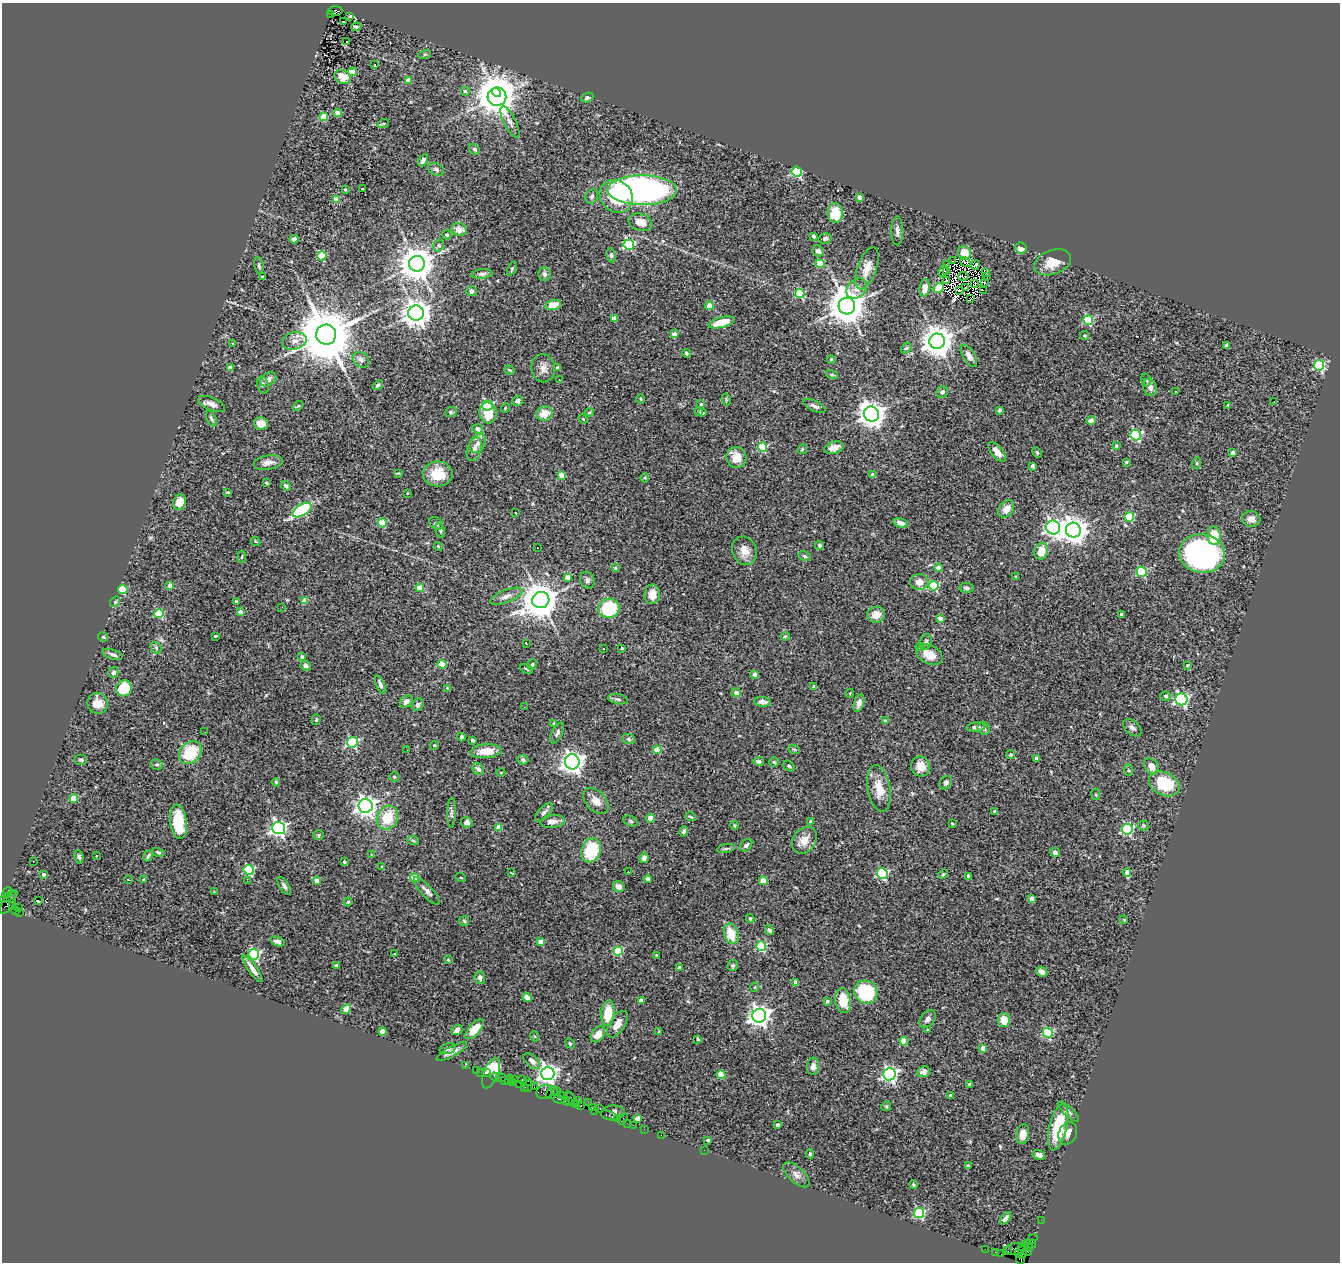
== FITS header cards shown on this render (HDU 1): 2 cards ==
NAXIS1  =                 1338
NAXIS2  =                 1260

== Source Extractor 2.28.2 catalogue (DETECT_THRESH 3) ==
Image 1338 x 1260 px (HDU 1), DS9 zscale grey, 1 PNG px = 1 image px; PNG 1342 x 1264 px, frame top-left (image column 1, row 1260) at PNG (2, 3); each listed source drawn as its Kron ellipse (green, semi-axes under 4 px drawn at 4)
Background 1.14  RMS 0.067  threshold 0.202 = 3 sigma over >= 5 px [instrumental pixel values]
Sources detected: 470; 4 with non-positive FLUX_AUTO (blend fragments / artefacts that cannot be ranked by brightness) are neither listed nor drawn; the other 466 listed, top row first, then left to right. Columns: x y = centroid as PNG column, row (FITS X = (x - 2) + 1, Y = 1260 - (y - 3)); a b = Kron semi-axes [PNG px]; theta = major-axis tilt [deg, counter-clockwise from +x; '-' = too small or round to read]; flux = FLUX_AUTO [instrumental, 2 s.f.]
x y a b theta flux
335 11 7 5 2 1300
330 14 2 2 - 270
350 16 3 3 - 4.2
344 22 3 2 - 17
356 27 5 3 - 7.8
346 42 3 3 - 75
425 54 6 4 17 5.4
375 64 3 2 - 9.8
352 72 4 4 - 76
343 77 9 6 -27 38
408 81 4 4 - 67
465 91 4 3 - 8.1
497 93 4 4 - 4900
497 97 9 9 - 12000
587 98 6 4 27 12
338 113 4 4 - 41
324 117 4 4 - 140
510 122 17 6 -63 24
383 124 6 3 18 5.1
475 149 6 5 - 9.3
423 160 7 4 59 12
436 169 8 5 -27 14
797 172 5 5 - 570
345 189 3 3 - 6.7
363 189 3 3 - 9.4
642 190 34 15 0 1700
592 196 8 6 58 11
616 196 17 15 -44 170
859 197 4 3 - 24
337 199 4 4 - 87
835 213 10 7 -87 140
640 222 12 8 -17 51
459 229 7 6 - 44
897 231 14 6 -90 20
447 235 4 4 - 12
813 236 4 3 - 9.7
294 239 4 4 - 16
825 239 7 5 14 12
629 245 5 5 - 430
439 246 6 5 - 8.3
1021 248 6 5 - 38
818 251 6 5 - 17
964 253 7 6 - 38
611 255 7 4 -81 8.1
322 256 5 4 - 140
953 261 3 2 - 1.9
965 262 6 3 -32 6.7
1053 262 19 12 21 78
417 264 8 8 - 10000
820 264 4 4 - 140
946 265 3 2 - 3.1
975 265 5 2 - 0.35
259 266 8 4 -79 9.6
867 268 22 9 70 56
512 269 7 3 67 6.2
943 271 6 3 66 17
947 272 4 2 - 3.7
985 273 3 2 - 7.2
482 274 10 5 6 15
544 274 7 6 - 17
963 276 5 2 - 0.33
262 277 3 3 - 8.6
987 277 3 2 - 3
946 280 4 2 - 0.16
984 282 2 2 - 1.8
975 283 3 2 - 2.6
857 288 11 9 46 32
925 288 9 5 81 44
939 288 5 4 - 160
965 288 3 2 - 3
472 291 5 5 - 16
959 291 3 2 - 1.8
983 291 3 2 - 3.1
800 294 4 4 - 260
970 299 4 2 - 4.8
553 305 8 5 12 58
709 306 4 4 - 74
847 306 8 8 - 12000
416 313 8 7 - 5400
614 318 4 4 - 48
1088 320 5 4 - 310
721 322 13 5 15 87
674 334 4 4 - 33
326 335 10 10 - 36000
1084 336 4 4 - 6.8
294 341 12 8 13 27
937 341 7 7 - 7900
233 344 3 2 - 3.8
1227 345 4 4 - 17
906 348 6 4 42 6.8
686 353 4 4 - 8.1
969 356 12 6 -59 27
831 359 4 4 - 4.8
361 360 9 7 -41 16
1319 365 5 5 - 390
230 368 4 3 - 25
543 368 14 11 -81 34
558 368 4 3 - 11
509 370 5 3 - 4.6
832 375 6 4 -18 6.4
268 379 9 6 35 26
559 380 2 2 - 6.4
1146 380 6 5 - 9.1
263 385 9 5 -79 12
378 385 6 4 39 9.1
1150 387 9 6 -69 23
1175 391 2 2 - 3.8
942 392 6 5 - 12
641 399 4 3 - 3.6
726 399 6 4 -79 5.3
518 401 5 5 - 16
1274 401 3 2 - 29
212 404 14 6 -23 24
701 404 3 3 - 7.7
1228 405 3 3 - 7.1
298 406 6 3 43 5.3
487 406 5 5 - 320
814 406 12 5 -25 16
505 408 5 3 - 3.6
999 410 3 3 - 6.6
699 411 4 3 - 16
451 412 6 5 - 7.2
589 412 4 3 - 6.5
488 413 10 8 -77 82
703 413 4 3 - 5.2
544 414 8 7 - 65
871 414 8 7 - 4700
211 418 8 4 -64 10
583 419 5 4 - 4.6
1091 420 5 4 - 24
261 424 7 6 - 46
478 429 5 5 - 22
1136 435 5 5 - 460
478 443 10 7 58 26
1116 446 4 3 - 8.7
762 447 5 4 - 210
834 448 10 6 16 37
474 449 12 7 73 24
802 449 5 4 - 5.2
997 452 12 5 -50 32
1037 452 5 3 - 6.9
1233 453 4 4 - 32
736 458 10 10 - 68
268 462 15 7 8 31
1126 462 4 3 - 4.5
1197 463 6 4 72 5.9
1032 466 4 3 - 17
398 473 4 3 - 3.7
438 474 15 12 1 100
562 475 4 4 - 62
873 475 4 4 - 31
645 478 4 4 - 5.5
266 483 3 3 - 9.3
286 486 5 4 - 10
228 492 3 3 - 6.8
407 493 3 3 - 3.1
180 502 8 6 74 45
1006 509 10 7 52 41
302 510 10 5 32 360
516 513 2 2 - 2.7
1129 517 5 4 - 250
1251 519 9 8 - 28
382 523 4 4 - 170
436 523 7 5 -35 10
901 523 7 4 -17 22
1053 527 7 6 - 1600
440 530 7 4 -80 8.4
1073 530 7 7 - 5200
1214 536 9 6 -89 120
256 541 5 3 - 4.1
820 545 4 4 - 7.6
438 546 4 4 - 4.3
537 548 2 2 - 2.5
744 551 15 12 -69 46
1041 551 8 6 67 70
1202 553 23 19 -7 1200
805 556 7 4 -27 7.2
242 557 6 3 81 4.4
615 568 4 3 - 5.7
938 568 4 4 - 35
1142 572 5 5 - 310
568 577 4 4 - 39
1016 577 3 3 - 6.8
587 580 8 7 - 13
919 582 9 8 - 44
170 586 4 4 - 36
934 586 5 4 - 250
420 588 4 4 - 82
966 588 7 5 -7 11
123 589 4 4 - 220
652 594 10 7 82 45
506 596 17 6 21 26
541 600 8 8 - 12000
236 601 3 3 - 9.1
305 601 4 4 - 88
115 602 6 4 54 5.3
282 607 2 2 - 12
609 608 10 9 - 300
241 612 4 4 - 33
159 614 4 4 - 240
1122 614 3 3 - 8
876 615 9 8 - 43
940 618 4 4 - 28
215 636 3 3 - 7.9
785 636 4 4 - 4.4
103 637 5 4 - 4.6
926 642 8 5 71 10
526 643 2 2 - 3.2
920 647 4 4 - 23
156 648 6 5 - 7
622 648 3 2 - 4
603 649 2 2 - 4.3
113 654 10 5 -19 16
929 655 14 9 -28 58
302 657 4 3 - 12
442 664 4 4 - 150
532 665 6 4 72 8
1187 665 3 3 - 4.3
306 666 5 4 - 10
526 669 7 3 -24 5.9
113 672 5 5 - 16
755 674 4 4 - 34
380 684 9 4 -67 14
814 687 3 3 - 20
124 688 8 7 - 140
447 688 4 3 - 3.3
736 693 4 4 - 25
850 693 4 3 - 3.5
1165 696 5 4 - 9.7
618 699 10 5 -11 11
1181 699 6 6 - 800
406 701 7 5 37 16
763 702 8 5 -5 22
98 703 10 10 - 53
859 703 9 5 73 21
418 705 7 5 52 12
524 707 2 2 - 9.7
316 720 5 4 - 6.7
885 721 4 4 - 5.4
554 724 4 3 - 5.1
976 727 9 4 4 16
984 728 6 6 - 12
1132 728 10 6 -41 17
205 732 3 2 - 6.1
557 733 11 5 64 13
461 737 4 3 - 9.2
629 739 6 5 - 7.7
472 740 3 3 - 12
352 742 5 5 - 490
434 745 4 4 - 6.3
794 749 6 3 -19 4.8
407 750 2 2 - 6.6
657 750 4 4 - 97
486 751 15 7 5 68
190 753 13 10 45 180
1010 755 4 4 - 5.5
1036 758 3 3 - 16
81 760 6 5 - 9
523 760 5 5 - 15
759 761 5 4 - 12
572 762 7 7 - 3200
774 762 5 5 - 7.2
157 764 6 5 - 7.9
789 766 6 4 -38 8
1151 766 8 6 -56 42
921 767 10 9 - 41
478 769 6 5 - 18
1128 770 5 3 - 5.6
501 772 4 3 - 3.2
394 777 5 4 - 6.6
276 782 4 3 - 4.9
946 783 7 5 59 13
1164 784 16 11 -26 210
879 788 24 11 -79 77
1096 794 6 3 -81 5.2
74 799 4 4 - 130
596 801 15 10 -47 43
366 806 7 7 - 2600
995 811 4 3 - 6.8
544 812 11 5 46 12
451 813 15 4 89 13
691 817 5 3 - 5.6
388 818 12 10 64 120
650 818 4 4 - 76
552 821 12 6 7 28
631 821 7 5 -28 7.7
811 821 4 3 - 23
178 822 17 8 -83 170
467 822 6 5 - 14
952 823 3 2 - 3.7
734 825 4 4 - 4.3
1143 826 5 5 - 6.3
499 827 4 4 - 64
278 828 6 6 - 1400
1127 829 5 5 - 490
684 831 5 4 - 9.6
319 835 5 4 - 5.6
413 840 6 3 -20 4.9
804 840 15 11 52 53
746 845 7 5 47 13
726 849 9 3 11 8.4
591 850 12 9 71 210
158 852 6 3 -14 6.7
1055 852 5 4 - 16
372 855 4 3 - 3.9
97 856 3 3 - 9.2
148 856 6 3 72 6.9
79 857 7 4 -81 8.7
644 858 5 4 - 17
33 861 3 2 - 4.9
344 862 4 3 - 6.4
382 867 3 3 - 5.7
249 870 5 5 - 350
628 872 3 2 - 18
1127 872 4 4 - 34
512 873 3 2 - 3.1
882 874 5 5 - 400
943 874 5 4 - 6
43 875 4 4 - 12
969 876 4 4 - 23
415 878 4 4 - 73
461 878 5 3 - 3.6
128 879 3 2 - 6.6
648 879 4 4 - 16
144 880 4 3 - 24
317 880 4 4 - 24
247 881 2 2 - 6.1
763 881 4 4 - 120
284 886 10 4 -57 13
619 887 6 5 - 25
427 891 18 5 -47 22
214 892 3 3 - 3.4
7 893 6 4 70 560
9 896 10 2 27 630
1032 899 4 4 - 36
38 901 4 3 - 12
348 902 4 4 - 5.4
8 903 12 5 59 1900
12 906 4 3 - 1000
18 907 2 2 - 51
16 910 3 3 - 91
19 912 2 2 - 110
750 918 4 3 - 5.4
1124 920 4 3 - 3.2
464 921 5 5 - 6.9
769 930 5 3 - 9.3
731 934 10 7 -73 93
278 941 8 4 -15 19
540 942 4 4 - 65
761 946 5 5 - 300
618 951 4 4 - 220
254 954 5 5 - 550
395 954 3 3 - 17
656 955 3 3 - 3.6
448 960 4 3 - 4.4
733 965 6 5 - 6.8
336 966 3 3 - 11
679 967 3 3 - 20
253 969 16 4 -54 31
1042 972 6 4 -25 15
480 978 6 5 - 16
796 982 4 3 - 25
755 987 4 3 - 3.5
866 992 12 11 - 280
527 997 5 4 - 23
641 1000 4 3 - 10
827 1001 3 3 - 6.4
843 1001 13 8 -81 98
346 1009 5 4 - 45
608 1013 13 6 84 120
759 1016 7 7 - 2900
928 1019 10 6 50 17
1004 1020 7 6 - 62
617 1024 15 7 56 36
474 1029 12 6 48 79
457 1030 6 4 36 19
928 1030 3 3 - 8.7
382 1031 4 4 - 51
659 1031 3 2 - 2.6
1048 1033 5 5 - 300
598 1034 9 6 53 39
534 1036 5 3 - 4.3
698 1039 4 3 - 5.1
904 1041 4 4 - 100
570 1043 5 4 - 6.3
983 1048 4 4 - 34
448 1049 8 5 16 10
452 1052 17 5 28 29
532 1061 10 5 -43 19
465 1066 4 2 - 38
813 1066 8 6 84 26
476 1070 2 2 - 82
481 1072 2 2 - 41
486 1072 4 3 - 160
923 1072 6 5 - 27
491 1073 16 7 68 130
548 1073 6 6 - 2300
889 1074 6 6 - 1200
721 1075 4 4 - 140
495 1077 4 3 - 120
501 1078 5 3 - 150
522 1079 3 2 - 220
505 1080 3 2 - 280
509 1080 5 3 - 290
515 1080 3 2 - 200
528 1081 4 3 - 310
512 1082 2 2 - 220
520 1084 3 2 - 190
970 1084 3 3 - 7.8
528 1086 6 2 72 290
525 1087 3 3 - 190
534 1087 2 2 - 210
544 1092 8 7 - 1100
557 1092 4 3 - 760
552 1093 7 5 51 440
561 1095 2 2 - 190
950 1095 3 3 - 9.5
558 1099 7 3 -24 620
572 1099 9 4 -58 1100
565 1100 4 3 - 360
578 1101 4 3 - 500
568 1102 3 3 - 170
588 1102 2 2 - 61
576 1105 4 2 - 210
581 1106 3 3 - 190
886 1106 5 4 - 6.6
592 1108 2 2 - 76
600 1109 3 2 - 310
595 1110 3 2 - 150
1068 1111 14 4 -43 15
613 1113 12 7 4 260
609 1116 9 2 -19 470
637 1118 4 4 - 37
617 1119 3 2 - 190
622 1119 6 2 56 440
627 1123 2 2 - 46
633 1125 2 2 - 110
778 1125 4 3 - 16
1058 1127 23 9 77 190
644 1129 2 2 - 65
1068 1133 11 9 64 35
1023 1134 10 6 81 31
661 1135 2 2 - 77
708 1140 3 3 - 8.1
704 1150 2 2 - 36
810 1154 4 4 - 6.8
1039 1155 6 4 -18 19
968 1166 4 3 - 13
796 1175 16 8 -42 26
913 1185 4 4 - 6.8
919 1213 5 5 - 380
1006 1218 7 4 51 17
1041 1220 2 2 - 47
1032 1239 7 3 41 500
1032 1244 4 3 - 310
1028 1246 6 3 -54 490
1023 1248 5 3 - 640
985 1249 2 2 - 71
1015 1249 9 5 7 1300
1008 1251 3 2 - 100
1027 1251 4 3 - 190
1022 1252 7 3 88 490
996 1253 3 2 - 110
1001 1254 2 2 - 120
1019 1254 3 3 - 200
1020 1260 4 3 - 110
At the frame edge (FLAGS 8, measured only in part): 1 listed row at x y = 1020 1260
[4 non-positive-flux detections neither listed nor drawn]